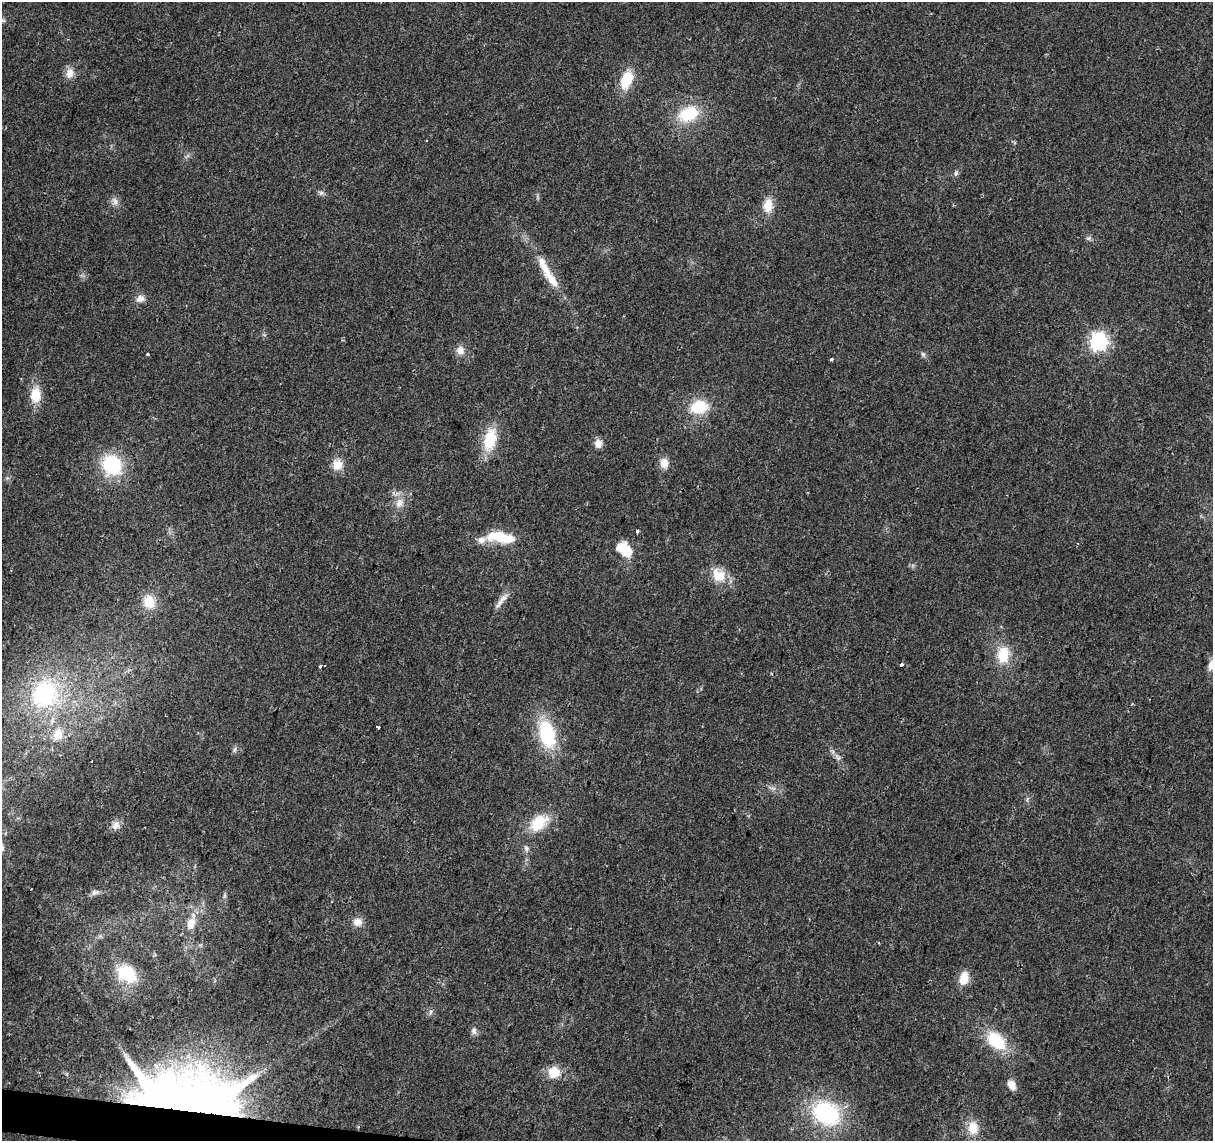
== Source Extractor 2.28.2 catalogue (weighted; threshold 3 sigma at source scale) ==
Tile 7 of 4 x 4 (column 3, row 2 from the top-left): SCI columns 2423-3633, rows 2501-3639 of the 4851 x 5061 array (HDU 1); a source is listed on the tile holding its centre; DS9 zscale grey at full resolution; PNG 1215 x 1143 px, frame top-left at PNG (2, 2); no overlay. Shown black and unused: <1% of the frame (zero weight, under 2 of 3 exposures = <1% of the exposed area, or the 3 px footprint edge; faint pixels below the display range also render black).
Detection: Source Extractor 2.28.2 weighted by HDU 2 'WHT'; one run over the whole footprint, this tile lists its part. Background 0.0399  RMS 0.0058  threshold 0.0263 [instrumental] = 3 sigma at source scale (4.5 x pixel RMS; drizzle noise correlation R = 1.50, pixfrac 1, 0.0396/0.0396 arcsec/px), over >= 5 px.
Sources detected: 66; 5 inside a brighter object's white glare — not listed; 1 inside a brighter listed object's ellipse — not listed separately; the other 60 listed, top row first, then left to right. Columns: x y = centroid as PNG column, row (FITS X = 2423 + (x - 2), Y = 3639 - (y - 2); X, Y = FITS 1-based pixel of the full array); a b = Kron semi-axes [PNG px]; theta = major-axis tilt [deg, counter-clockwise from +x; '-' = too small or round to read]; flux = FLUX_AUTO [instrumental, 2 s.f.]
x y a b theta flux
2 20 9 5 -14 1.3
70 73 14 10 84 5.3
626 80 18 11 70 19
688 114 19 13 23 28
956 173 8 5 75 1.4
321 193 8 6 -4 1.6
115 201 11 8 -67 3.1
768 206 14 10 86 9.9
1088 238 8 5 18 1.3
546 271 49 10 -63 17
140 299 13 9 25 3.7
1098 341 7 7 - 230
460 350 11 10 - 4.5
147 354 3 3 - 1.3
923 354 7 5 -68 1.3
831 359 4 3 - 1.1
36 395 18 12 87 13
699 407 17 12 13 22
490 439 24 13 78 23
598 444 10 8 85 4.6
664 463 12 9 -81 6.1
112 465 22 19 -56 38
337 465 13 11 58 7.9
400 503 14 10 58 5.8
638 531 4 3 - 1.2
500 537 22 14 -30 14
481 540 18 9 17 5.1
627 551 17 11 -80 14
718 575 21 16 -46 13
501 600 28 6 52 4.6
149 602 16 13 -68 12
1003 655 21 15 88 17
902 665 4 3 - 1.5
1211 665 14 8 68 5
321 666 3 3 - 1.3
45 694 46 41 57 76
378 727 4 3 - 0.94
547 734 32 17 -75 40
58 735 16 12 72 9.9
234 750 8 3 71 1.2
833 752 7 4 -72 1.4
838 758 7 5 45 1.4
773 788 7 4 -18 1.5
538 823 23 14 37 20
116 825 12 10 63 3.6
526 848 9 6 -63 2
95 892 12 6 16 2.4
225 895 8 4 72 1.1
357 922 12 10 19 4.7
191 923 21 10 73 11
127 973 22 16 -36 27
964 978 13 9 78 9.8
430 1012 8 4 82 1.2
474 1031 10 7 -85 2.2
996 1041 23 15 -43 27
554 1072 13 13 - 11
1011 1085 12 8 -54 5.3
155 1097 107 69 26 340
826 1113 28 21 -34 61
973 1128 17 12 -83 10
Overlapping masked pixels (flux is a lower limit): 1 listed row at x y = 155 1097
Isophote crosses this tile's border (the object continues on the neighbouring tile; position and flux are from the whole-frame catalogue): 2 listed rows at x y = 2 20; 1211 665